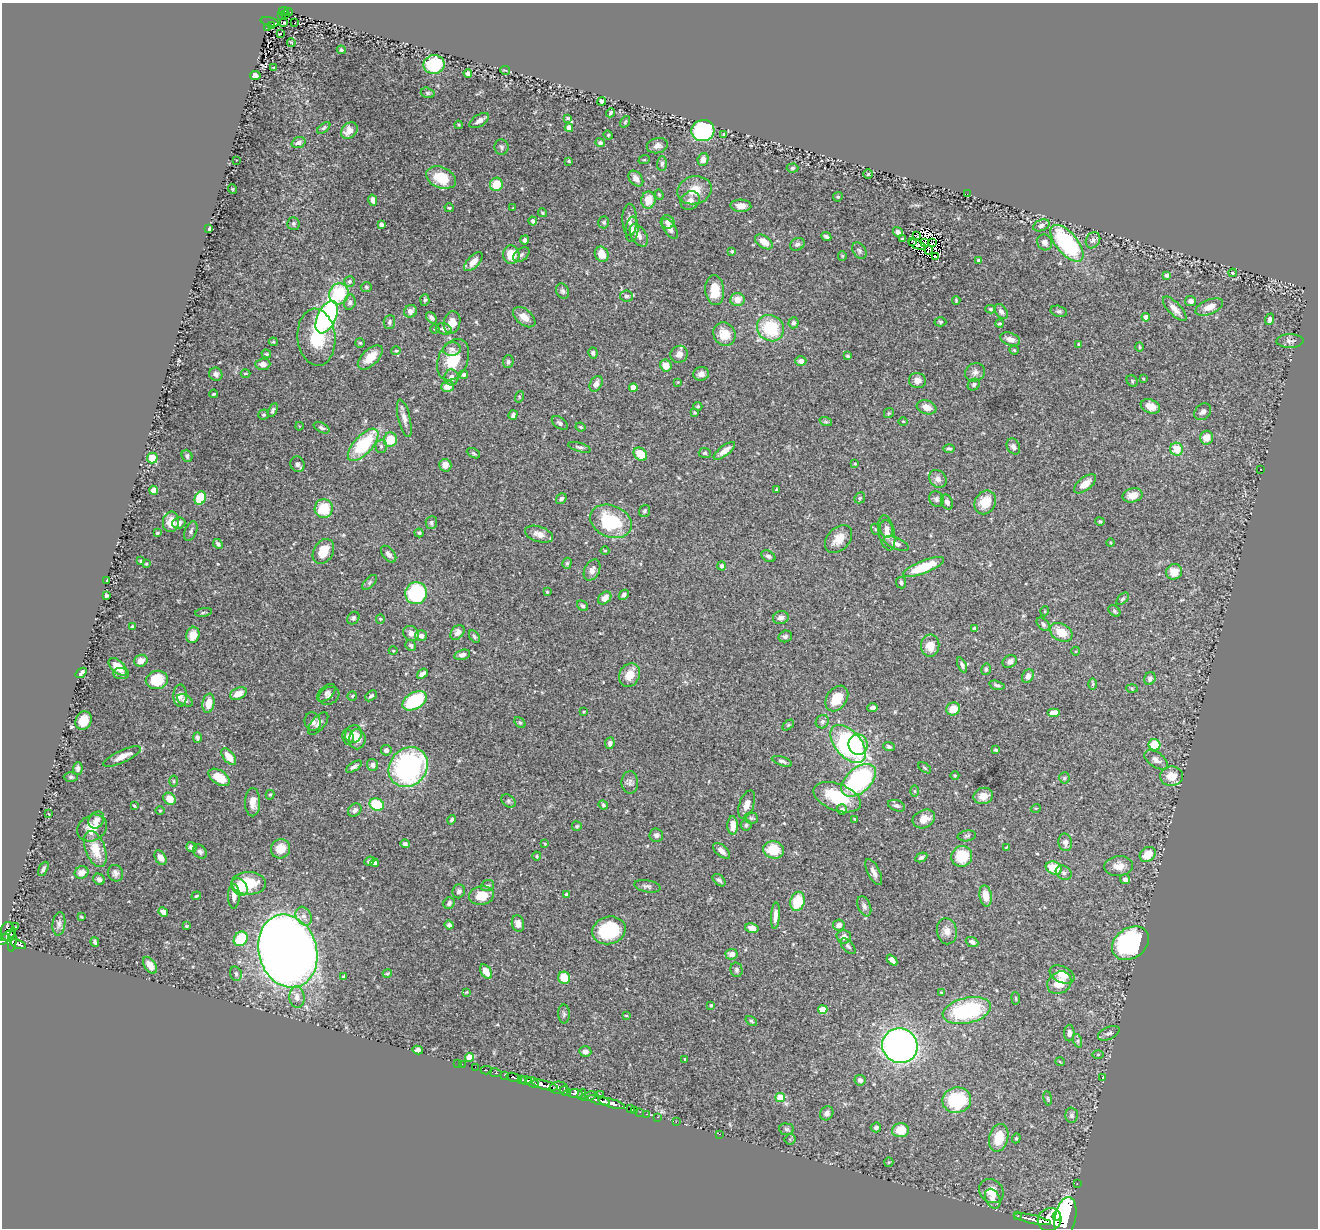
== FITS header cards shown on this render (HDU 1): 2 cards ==
NAXIS1  =                 1316
NAXIS2  =                 1226

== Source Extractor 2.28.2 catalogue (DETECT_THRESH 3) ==
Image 1316 x 1226 px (HDU 1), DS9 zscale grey, 1 PNG px = 1 image px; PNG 1320 x 1230 px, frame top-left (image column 1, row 1226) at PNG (2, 3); each listed source drawn as its Kron ellipse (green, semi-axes under 4 px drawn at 4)
Background 0.896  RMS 0.025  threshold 0.0745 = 3 sigma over >= 5 px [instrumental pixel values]
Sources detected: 505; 5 with non-positive FLUX_AUTO (blend fragments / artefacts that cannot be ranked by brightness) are neither listed nor drawn; the other 500 listed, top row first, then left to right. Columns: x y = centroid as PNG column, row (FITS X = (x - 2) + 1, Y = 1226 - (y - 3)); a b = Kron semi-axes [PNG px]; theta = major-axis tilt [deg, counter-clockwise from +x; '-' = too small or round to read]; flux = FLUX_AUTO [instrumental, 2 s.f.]
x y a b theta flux
284 11 5 3 - 63
288 12 5 2 - 32
285 14 3 3 - 25
281 16 3 2 - 17
269 22 9 4 -14 180
284 22 2 2 - 1.7
295 22 3 2 - 6.2
271 25 3 2 - 29
267 27 3 2 - 23
280 34 4 3 - 3.9
291 43 4 2 - 1.6
341 50 4 3 - 1.9
434 65 10 9 - 80
274 68 3 2 - 1.7
505 70 5 2 - 1.7
468 74 4 4 - 5.4
255 75 5 4 - 5.7
428 93 7 5 -17 2.9
602 101 4 4 - 3.8
611 113 5 3 - 3.2
568 118 4 3 - 2.5
479 121 11 5 32 9.1
625 122 6 3 55 1.7
459 125 4 3 - 1.9
324 128 8 4 38 2.4
569 128 4 4 - 19
349 131 9 7 42 15
703 131 11 10 - 230
724 134 3 3 - 1.3
608 135 5 4 - 1.9
299 143 7 5 20 5.5
600 143 5 4 - 3.5
657 146 10 7 14 8.7
501 147 8 7 - 3.8
703 159 6 5 - 8.3
236 160 2 2 - 1.1
644 160 6 3 18 1.6
569 161 4 3 - 1.8
662 164 7 5 88 4
793 168 6 4 3 2.5
868 174 4 4 - 2.4
441 178 15 10 -23 50
636 179 9 6 -49 9.8
496 184 7 6 - 29
232 189 5 3 - 1.4
695 190 17 14 13 27
967 194 2 2 - 22
659 195 5 4 - 1.9
838 197 5 4 - 2
373 200 6 4 -75 7.5
648 200 8 7 - 21
690 201 10 8 40 9.7
741 206 10 6 -3 10
449 208 4 4 - 1.8
513 208 3 2 - 1.1
543 213 5 4 - 2.4
630 220 16 7 -90 10
533 221 4 3 - 3.2
604 222 6 5 - 2.9
668 222 7 6 - 8.6
293 224 6 6 - 3.2
381 224 4 3 - 4.6
1041 225 8 5 22 4.8
209 229 4 3 - 4.9
632 229 13 6 85 7.2
670 229 11 5 -56 9.6
898 232 5 4 - 7
639 235 12 7 -58 10
826 236 5 3 - 3.9
917 236 3 2 - 2.3
902 239 4 3 - 2.3
525 240 4 4 - 4.6
1093 240 8 7 - 5.2
913 241 3 2 - 4.1
764 242 10 6 -34 17
925 242 2 2 - 1.4
1045 242 8 7 - 8
932 243 4 2 - 0.21
1067 243 22 10 -50 190
797 244 7 6 - 5
917 245 9 2 -20 0.17
929 250 4 3 - 3.2
732 251 4 4 - 2.8
859 251 9 6 -58 4.3
602 254 8 6 -60 22
511 255 9 8 - 30
521 255 9 6 39 5
842 256 5 4 - 1.7
935 257 3 2 - 0.18
978 260 4 3 - 2.3
473 262 12 6 46 13
1232 273 4 3 - 2.1
1167 275 4 3 - 5.2
349 281 5 5 - 2.9
366 287 5 4 - 2.5
715 290 15 9 -84 34
563 291 8 6 -65 4.3
339 294 10 9 - 84
626 296 6 5 - 4.5
425 300 6 4 87 3.1
737 300 7 6 - 16
956 300 4 3 - 2
1190 301 5 5 - 5.4
350 302 8 6 75 5.1
1209 307 14 7 22 16
990 309 5 4 - 2.4
1175 309 16 6 -47 12
410 311 6 6 - 7.5
1059 311 8 5 -13 3.9
1001 312 8 5 -50 6.2
327 317 17 9 65 350
524 317 13 7 -39 16
1146 317 4 4 - 13
431 318 6 4 -50 5.1
1270 319 6 4 71 5.3
389 322 7 6 - 4.6
452 322 11 8 76 16
940 322 6 4 -2 2.3
793 323 5 5 - 4.5
1000 323 4 4 - 2.4
770 328 14 12 -39 88
435 329 4 4 - 1.9
444 329 8 5 -16 6
724 334 12 10 -56 30
316 337 28 19 -84 62
1010 339 10 6 -20 10
1290 341 14 6 1 6.6
273 342 4 4 - 1.8
360 343 5 5 - 2.2
1078 344 3 2 - 1.6
1139 347 5 3 - 1.8
452 349 9 6 7 6.3
1014 350 4 4 - 2.1
396 351 5 4 - 1.9
593 353 5 4 - 4
266 354 5 3 - 1.8
679 354 9 8 - 10
848 356 3 3 - 2.3
370 357 15 8 43 23
453 360 22 14 67 49
801 361 5 5 - 7.3
508 362 6 5 - 3.7
263 364 7 5 4 9.9
666 366 6 5 - 21
975 372 10 9 - 7.6
245 373 5 2 - 1.5
216 374 7 6 - 5.9
701 374 8 6 13 7.7
464 375 4 4 - 2.8
451 377 8 7 - 8.6
1143 379 3 3 - 1.4
917 380 8 7 - 11
1132 381 6 5 - 2.4
678 382 4 4 - 1.4
596 384 8 6 59 7.5
974 385 6 5 - 4.1
447 386 6 5 - 17
633 387 4 4 - 20
214 394 4 3 - 2
519 397 6 4 74 1.8
698 406 4 3 - 2
1150 406 10 6 -21 15
927 407 10 6 -19 11
273 410 7 4 64 3.7
695 412 4 2 - 1.6
1203 412 9 7 44 7
889 413 5 5 - 1.9
264 415 5 5 - 2.6
513 415 5 3 - 4.3
404 418 19 6 -77 11
903 421 5 3 - 1.4
826 422 6 4 -18 2.4
560 423 9 5 -36 3.9
299 426 4 3 - 1
580 427 5 3 - 2
321 428 8 4 -28 4.2
1206 438 7 6 - 15
390 440 7 6 - 34
363 445 20 9 48 100
381 446 6 5 - 3.5
1013 446 8 6 -62 6.1
579 447 12 4 -17 4.1
949 448 6 3 0 2.4
1177 449 7 6 - 30
724 451 13 5 38 12
473 453 7 4 -28 2.8
705 453 6 5 - 3
640 454 7 6 - 31
187 456 6 5 - 4.1
152 458 5 5 - 25
297 464 8 7 - 5.6
855 464 4 3 - 1.5
445 465 6 6 - 13
1260 469 2 2 - 0.77
938 479 10 8 -50 8.1
1085 484 13 6 39 19
154 490 4 4 - 13
776 490 3 3 - 1.3
1133 495 10 7 12 14
200 498 7 5 65 49
860 498 6 5 - 2.6
561 499 6 4 49 4.7
936 499 8 7 - 4.4
947 502 8 5 -63 5.3
985 502 12 10 58 33
324 509 9 9 - 44
644 511 6 5 - 2.8
611 521 21 15 -23 100
1100 521 5 4 - 1.9
171 522 10 8 84 18
179 523 6 5 - 7
431 523 6 5 - 3.9
875 529 5 3 - 1.8
886 529 9 6 -79 7.7
191 531 10 6 66 4.6
157 533 4 3 - 1.8
419 533 4 4 - 2.4
887 533 18 8 -79 14
539 534 14 7 -18 13
839 539 16 11 46 20
1111 543 4 3 - 1.5
218 544 6 4 -46 4.1
896 544 13 5 -22 7.4
323 551 13 9 59 26
605 551 4 4 - 1.8
389 554 10 5 -50 6.2
768 556 7 5 -29 4.4
140 561 3 2 - 1.6
567 563 5 4 - 2.7
146 564 4 3 - 1.8
721 566 5 4 - 4.8
923 567 22 6 22 56
592 570 11 7 62 9.5
1174 572 8 7 - 21
107 581 4 2 - 1.5
370 582 9 5 46 3.4
901 583 6 5 - 3.7
547 592 3 2 - 1.6
416 593 11 10 - 180
106 595 4 3 - 3.4
624 595 5 4 - 4
605 598 7 5 41 15
1123 599 7 4 44 3.4
582 606 6 4 -37 3.4
1045 611 5 3 - 1.2
1114 611 7 5 -43 3.2
204 612 8 3 9 2.5
353 618 7 5 48 4
781 618 8 6 16 5.9
380 619 5 4 - 1.7
1043 624 8 5 -45 4
133 627 3 3 - 3.4
975 629 4 4 - 9.7
457 632 8 6 50 8.3
1061 632 12 8 -29 28
411 633 8 7 - 9.6
193 635 8 6 74 21
421 636 6 5 - 7.2
474 636 7 4 -52 3.1
785 636 7 5 16 4.3
411 645 5 5 - 3.4
930 646 11 9 85 23
393 651 4 3 - 1.3
1076 651 4 3 - 1.6
462 655 8 5 15 6
141 661 7 6 - 11
1010 662 7 6 - 7.2
962 665 8 4 -65 4.1
118 667 11 6 -42 28
986 669 6 4 75 3.1
81 673 6 3 36 5.2
121 674 8 5 -5 5.8
422 674 6 4 38 7.2
629 675 12 10 60 21
1028 676 7 5 58 7.2
1150 679 6 5 - 5.6
157 680 11 9 12 46
1093 684 6 4 89 2.1
997 685 8 4 -14 3.8
1132 688 5 3 - 1.8
326 693 11 6 42 5.3
238 694 9 5 25 17
180 696 11 6 89 8
329 696 11 8 28 6.5
352 696 5 4 - 2.2
371 696 6 4 41 4.1
837 698 14 10 55 33
185 700 9 5 -28 4.8
415 701 13 8 30 100
208 703 9 6 79 19
873 708 5 4 - 6
953 709 7 6 - 21
584 712 3 2 - 1.6
1054 713 6 4 0 16
83 721 9 7 63 23
313 722 9 8 - 6.7
520 722 6 4 -48 2.9
822 722 7 6 - 4.6
318 724 14 6 50 7.6
788 725 6 4 45 2.2
353 734 9 8 - 14
348 737 7 6 - 6.6
197 738 5 4 - 3.5
357 739 10 8 -90 15
610 743 6 4 81 5.7
848 744 22 13 -49 300
858 745 10 9 - 29
1154 745 6 5 - 42
889 747 6 4 -22 3.5
386 750 5 5 - 5.8
996 750 4 3 - 2.3
122 757 20 6 25 14
229 757 10 5 -51 21
1156 760 13 7 -35 8.8
782 761 10 4 -18 4.5
373 765 6 5 - 6
354 767 9 4 33 4.9
408 767 21 18 48 280
78 768 6 5 - 4.7
925 768 7 3 -36 2.1
955 775 4 3 - 1.4
1172 776 11 9 2 25
71 777 7 5 -1 3.2
219 777 12 7 -33 34
1064 778 5 5 - 2.3
859 780 20 12 42 230
174 781 5 3 - 1.8
630 782 11 8 -90 6.9
914 791 6 4 -89 2
270 795 5 4 - 2.4
983 796 10 8 13 15
837 797 25 13 -21 74
169 799 7 5 -44 22
508 801 8 5 -41 3.2
253 802 14 7 89 17
377 804 7 6 - 68
747 804 15 7 70 12
603 805 5 4 - 2.4
134 806 3 2 - 1.5
897 806 9 5 -19 4.6
1036 808 5 3 - 1.4
160 810 5 3 - 1.4
355 810 7 5 42 4.9
842 810 5 5 - 7.9
49 814 3 2 - 1.1
751 818 7 5 -2 3.1
855 819 3 3 - 1.6
924 819 11 9 25 17
96 820 9 7 54 9.8
451 820 5 3 - 3
733 825 9 5 -90 18
746 825 5 5 - 3.2
577 826 5 5 - 2.1
92 828 15 12 29 25
656 835 7 6 - 5.5
967 836 9 5 8 3.7
1065 842 9 7 -79 7.1
405 844 4 4 - 4.9
545 844 4 2 - 1.3
191 847 5 5 - 5.5
1006 847 4 2 - 1.4
95 849 19 10 -70 34
281 849 10 9 - 26
773 850 10 8 -12 40
721 851 10 5 -42 8.7
200 852 8 6 -48 4.7
1148 854 8 7 - 25
537 856 4 4 - 1.9
962 856 11 10 - 53
921 857 6 4 26 4.2
160 858 8 5 -61 10
369 861 5 4 - 2.8
375 863 4 4 - 4.5
1119 866 14 10 5 16
1054 868 8 6 -23 45
43 869 8 4 62 3.5
82 872 7 6 - 12
874 872 14 6 -63 9.9
115 873 8 7 - 6.6
1064 873 8 6 -29 5.3
99 879 6 5 - 5.2
1125 879 5 5 - 7.8
719 880 7 5 -42 4.3
248 883 17 11 -1 54
487 886 7 5 20 4.3
647 886 13 6 -9 5.5
240 887 9 7 -51 35
459 891 7 6 - 4.6
566 894 4 3 - 2.4
481 895 12 9 11 30
196 896 5 3 - 2.1
234 896 12 6 90 7.7
986 896 11 6 -82 20
798 901 10 7 74 54
449 903 6 5 - 4.5
864 906 10 6 -68 5.7
163 912 5 4 - 7.7
304 916 10 7 -62 9.7
775 916 13 4 85 10
81 917 3 2 - 1.7
518 923 8 6 -77 8.3
59 924 12 6 84 5.9
449 925 4 4 - 6.2
839 925 6 5 - 8.2
186 926 4 3 - 2
16 927 2 2 - 14
752 928 7 4 -14 9.1
609 930 17 13 15 100
8 931 9 6 -86 540
947 931 13 10 -81 12
8 935 8 2 31 410
844 937 7 6 - 9.7
4 939 7 5 29 590
241 939 8 6 49 70
12 941 10 4 85 360
95 942 5 3 - 3.1
972 942 6 4 -23 6.4
1130 943 20 15 35 220
18 944 8 3 -20 260
848 946 9 5 -48 3.8
288 951 37 29 -73 2300
732 954 6 5 - 10
892 960 6 4 -48 9.7
150 965 9 5 -57 14
736 970 7 6 - 4.4
486 972 8 5 -57 21
387 973 5 4 - 2.1
236 974 7 5 -75 3.6
1062 974 13 8 -24 18
344 977 4 3 - 5.4
564 978 6 6 - 36
1059 983 13 10 35 24
466 992 3 2 - 1.3
941 992 3 2 - 1.2
297 997 10 7 -85 11
1016 998 6 3 -82 1.7
711 1005 3 3 - 1.5
823 1010 4 4 - 33
967 1011 24 12 13 150
564 1014 9 5 -89 3.3
626 1016 3 2 - 1.1
751 1021 6 4 -36 2.5
1069 1033 8 5 90 6.9
1109 1033 11 6 24 5.8
1078 1041 7 4 -71 3.2
900 1046 18 17 - 720
418 1050 5 4 - 5
585 1051 6 5 - 7.3
1098 1054 5 4 - 1.8
469 1057 4 4 - 38
685 1059 3 2 - 1.3
1060 1062 5 3 - 1.3
458 1063 2 2 - 13
462 1064 2 2 - 11
475 1067 2 2 - 8.9
486 1070 5 2 - 21
496 1073 6 3 -9 83
505 1075 3 2 - 81
514 1077 7 3 -17 300
1103 1077 3 2 - 1
521 1080 4 3 - 550
526 1080 5 3 - 640
860 1080 6 5 - 4.8
533 1082 7 4 -34 520
545 1085 13 4 -15 2300
559 1088 9 6 1 1100
565 1091 6 3 -33 420
575 1094 8 4 -6 920
582 1094 5 3 - 320
600 1094 2 2 - 17
588 1096 8 3 15 250
780 1098 5 4 - 40
1048 1098 7 3 -81 1.7
599 1100 12 3 -15 1400
957 1100 14 13 - 110
612 1103 14 4 -17 1800
630 1109 3 2 - 42
634 1110 2 2 - 18
640 1112 2 2 - 20
827 1113 7 6 - 7.8
647 1114 3 2 - 29
1072 1115 7 6 - 4.4
658 1117 3 2 - 34
676 1122 2 2 - 10
876 1127 5 5 - 5.2
787 1129 7 5 -4 3.7
900 1130 8 7 - 35
720 1134 3 2 - 37
999 1138 14 9 75 37
1016 1138 5 4 - 2.2
790 1139 5 5 - 2.2
889 1162 5 4 - 1.9
1077 1184 3 2 - 13
991 1191 13 11 -40 25
993 1199 10 7 -64 12
1018 1216 3 3 - 130
1057 1216 5 4 - 770
1065 1217 20 10 78 6300
1032 1219 19 3 -12 1900
1049 1220 12 11 - 4200
At the frame edge (FLAGS 8, measured only in part): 1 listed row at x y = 4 939
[5 non-positive-flux detections neither listed nor drawn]